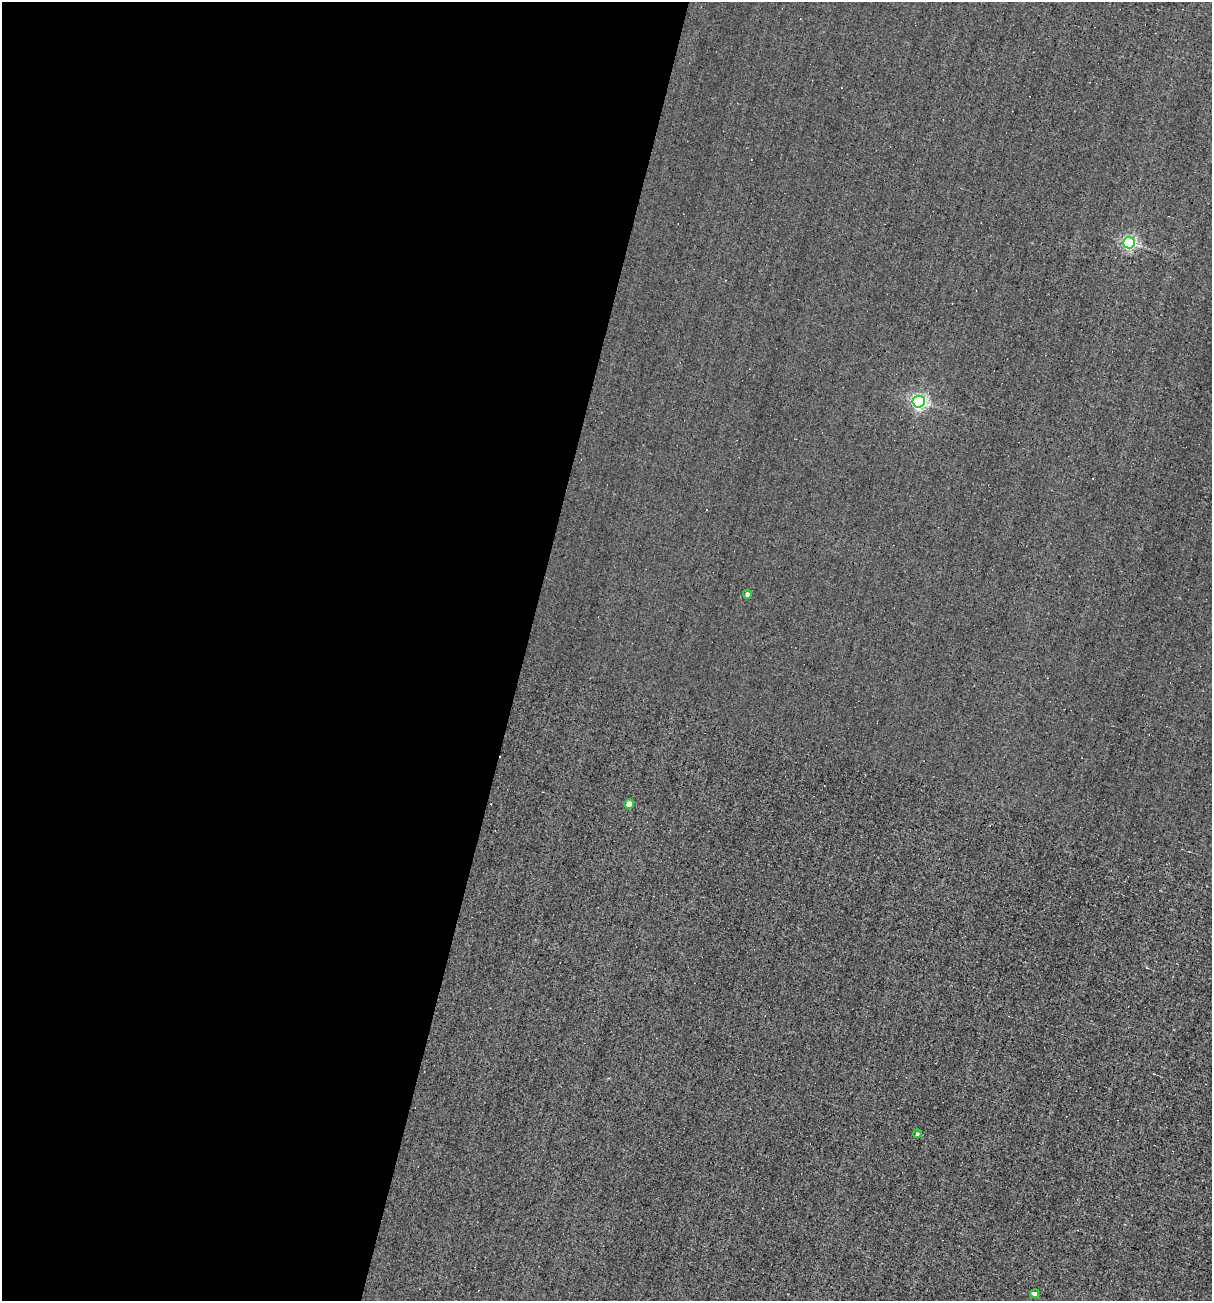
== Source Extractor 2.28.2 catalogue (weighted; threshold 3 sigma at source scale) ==
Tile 5 of 4 x 4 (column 1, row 2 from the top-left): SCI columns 116-1325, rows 2598-3896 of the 5198 x 5194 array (HDU 1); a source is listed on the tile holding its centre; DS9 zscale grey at full resolution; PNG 1214 x 1303 px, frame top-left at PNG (2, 2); each listed source drawn as its Kron ellipse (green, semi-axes under 4 px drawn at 4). Shown black and unused: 43% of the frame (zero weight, under 3 of 4 exposures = <1% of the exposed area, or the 3 px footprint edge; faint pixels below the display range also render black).
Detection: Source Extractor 2.28.2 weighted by HDU 2 'WHT'; one run over the whole footprint, this tile lists its part. Background -0.00129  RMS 0.035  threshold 0.158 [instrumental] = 3 sigma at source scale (4.5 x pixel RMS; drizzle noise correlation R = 1.50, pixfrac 1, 0.05/0.05 arcsec/px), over >= 5 px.
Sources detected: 12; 6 cosmic-ray / hot-pixel residue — neither listed nor drawn; the other 6 listed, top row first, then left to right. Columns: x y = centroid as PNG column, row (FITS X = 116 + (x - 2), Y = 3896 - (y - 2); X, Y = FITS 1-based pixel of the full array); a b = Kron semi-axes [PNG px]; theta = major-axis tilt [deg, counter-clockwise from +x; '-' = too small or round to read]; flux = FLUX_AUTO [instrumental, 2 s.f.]
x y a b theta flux
1129 243 6 5 - 610
919 402 6 6 - 890
747 594 4 4 - 13
629 804 4 4 - 33
917 1134 4 4 - 7.7
1035 1294 4 4 - 40